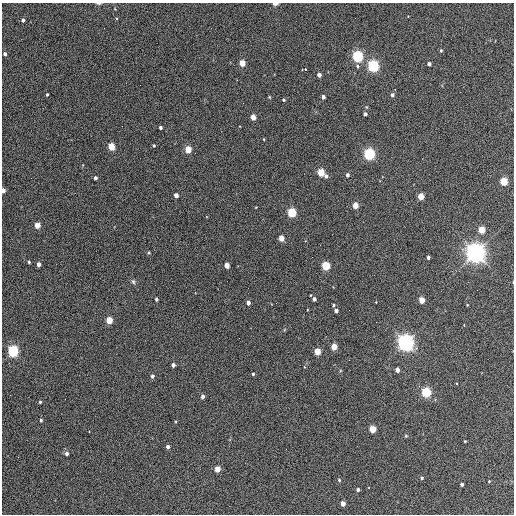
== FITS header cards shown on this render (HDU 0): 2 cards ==
NAXIS1  =                  512 / Axis length
NAXIS2  =                  512 / Axis length

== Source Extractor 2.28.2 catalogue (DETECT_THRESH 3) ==
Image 512 x 512 px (HDU 0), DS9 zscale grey, 1 PNG px = 1 image px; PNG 516 x 516 px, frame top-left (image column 1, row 512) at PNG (2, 3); no overlay
Background 342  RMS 20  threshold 60.6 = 3 sigma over >= 5 px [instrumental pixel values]
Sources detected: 81; all 81 listed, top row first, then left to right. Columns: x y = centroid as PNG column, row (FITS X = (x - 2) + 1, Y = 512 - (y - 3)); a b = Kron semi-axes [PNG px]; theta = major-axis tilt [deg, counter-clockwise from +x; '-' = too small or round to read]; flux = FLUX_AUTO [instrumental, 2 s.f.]
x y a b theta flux
99 3 6 3 0 1.8e+03
275 4 4 2 - 7.7e+03
23 20 4 3 - 2.9e+03
441 51 4 3 - 1.8e+03
5 54 4 3 - 3.5e+03
357 56 5 4 - 2.5e+05
242 63 4 4 - 2.7e+04
429 64 4 3 - 4.7e+03
357 66 5 4 - 2.3e+03
373 66 5 4 - 3.2e+05
305 69 4 3 - 7.5e+03
319 75 4 3 - 6.9e+03
395 89 3 2 - 2.1e+03
47 94 3 3 - 1.4e+03
392 95 4 4 - 3.9e+03
269 97 5 3 - 1.2e+03
323 97 4 3 - 5.3e+03
284 100 3 3 - 2.0e+03
365 114 4 3 - 4.6e+03
253 117 4 4 - 1.8e+04
160 128 3 3 - 3.0e+03
154 145 4 4 - 1.7e+03
111 147 4 4 - 4.1e+04
188 149 5 4 - 3.5e+04
369 154 5 4 - 3.0e+05
321 173 4 4 - 5.7e+04
347 175 4 3 - 3.9e+03
326 176 4 4 - 3.5e+03
95 178 3 3 - 4.1e+03
504 181 4 4 - 6.7e+04
3 190 4 3 - 9.7e+03
176 195 4 4 - 8.6e+03
421 197 4 4 - 3.3e+04
355 205 4 4 - 2.5e+04
292 213 5 4 - 1.1e+05
37 225 4 4 - 1.9e+04
482 230 4 4 - 4.3e+04
281 238 4 4 - 2.1e+04
149 253 5 3 - 1.3e+03
476 253 7 7 - 1.2e+06
312 257 2 2 - 6.1e+02
428 257 3 3 - 3.6e+03
29 262 3 3 - 1.7e+03
39 264 4 3 - 5.7e+03
227 265 4 4 - 1.4e+04
326 266 4 4 - 1.0e+05
133 281 7 5 -73 2.5e+03
156 299 3 3 - 3.0e+03
314 299 4 3 - 4.3e+03
422 300 4 4 - 2.8e+04
248 303 4 3 - 5.7e+03
276 303 2 2 - 7.0e+02
333 305 3 3 - 1.9e+03
467 305 4 3 - 1.0e+03
336 310 4 3 - 5.7e+03
349 310 3 2 - 1.1e+03
109 320 4 4 - 4.0e+04
406 343 6 6 - 8.0e+05
334 347 4 4 - 2.9e+04
13 351 5 5 - 2.5e+05
317 352 4 4 - 3.8e+04
173 365 4 3 - 5.2e+03
397 370 4 3 - 9.7e+03
253 374 3 3 - 1.9e+03
152 376 4 3 - 4.2e+03
426 392 5 4 - 1.8e+05
203 397 4 3 - 5.3e+03
40 402 3 3 - 1.9e+03
41 420 4 3 - 1.9e+03
373 429 4 4 - 4.4e+04
406 436 5 4 - 1.5e+03
465 441 3 2 - 1.3e+03
168 447 4 4 - 3.9e+03
67 453 4 4 - 4.3e+03
217 469 4 4 - 2.6e+04
422 478 4 4 - 2.5e+03
339 480 4 4 - 1.7e+03
489 481 3 3 - 9.6e+02
462 484 3 3 - 3.5e+03
358 490 3 3 - 3.3e+03
343 504 4 4 - 1.3e+04
At the frame edge (FLAGS 8, measured only in part): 3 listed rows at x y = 99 3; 275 4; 3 190